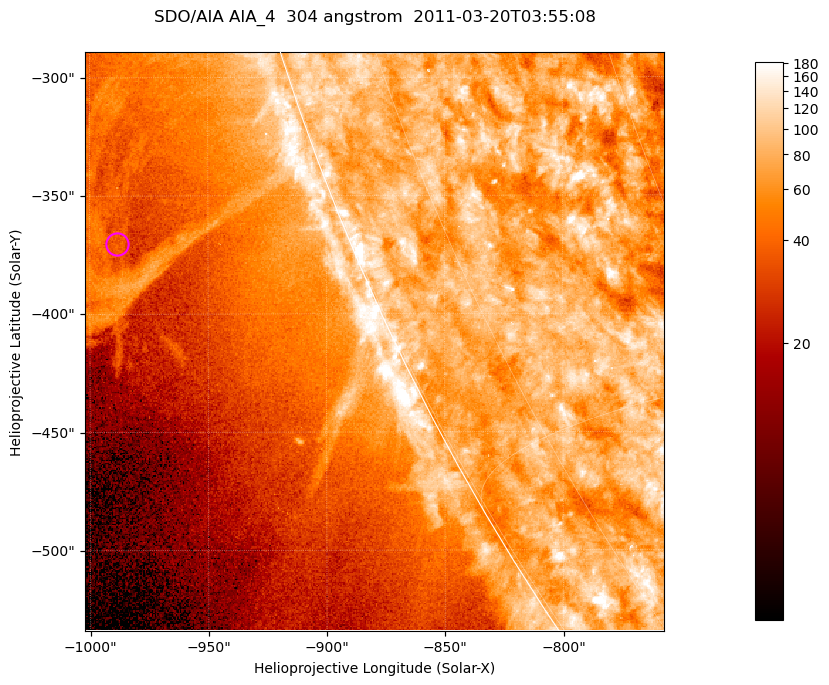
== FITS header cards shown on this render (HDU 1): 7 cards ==
TELESCOP= 'SDO/AIA '           / For AIA: SDO/AIA
INSTRUME= 'AIA_4   '           / For AIA: AIA_ATA1, AIA_ATA2, AIA_ATA3 or AIA_AT
WAVELNTH=                  304 / [angstrom] Wavelength
WAVEUNIT= 'angstrom'           / Wavelength unit: angstrom
DATE-OBS= '2011-03-20T03:55:08.124' / [ISO] Date when observation started; ISO 8
CTYPE1  = 'HPLN-TAN'           / CTYPE1; Typically HPLN
CTYPE2  = 'HPLT-TAN'           / CTYPE2; Typically HPLT

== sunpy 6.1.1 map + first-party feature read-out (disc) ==
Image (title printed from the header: SDO/AIA AIA_4  304 angstrom  2011-03-20T03:55:08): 408 x 408 px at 0.6 arcsec/px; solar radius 964 arcsec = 1606 px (partial field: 0.9% of the solar disc is inside the frame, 45% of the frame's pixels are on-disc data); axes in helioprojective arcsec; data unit not stated in the header (colour bar unlabelled)
Orientation: roll -0.132 deg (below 1 deg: not rotated)
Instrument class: DISC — disc imager (sunpy class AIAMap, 304 A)
Bright regions (active regions / flare kernels): reference = the on-disc median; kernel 3 px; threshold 5 sigma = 115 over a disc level ~79.4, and >= 1.15x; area >= 166 px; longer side >= 5 px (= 3 arcsec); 0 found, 0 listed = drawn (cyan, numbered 1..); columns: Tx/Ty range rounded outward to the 2 arcsec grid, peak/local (2 s.f.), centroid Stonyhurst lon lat
Off-limb structures (1.02-1.3 R_sun): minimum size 83 px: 2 found; the strongest spans PA ~105..115 deg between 1.05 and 1.13 R_sun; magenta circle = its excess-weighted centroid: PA ~110 deg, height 1.1 R_sun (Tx ~-988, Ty ~-370 arcsec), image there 1.5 x the reference